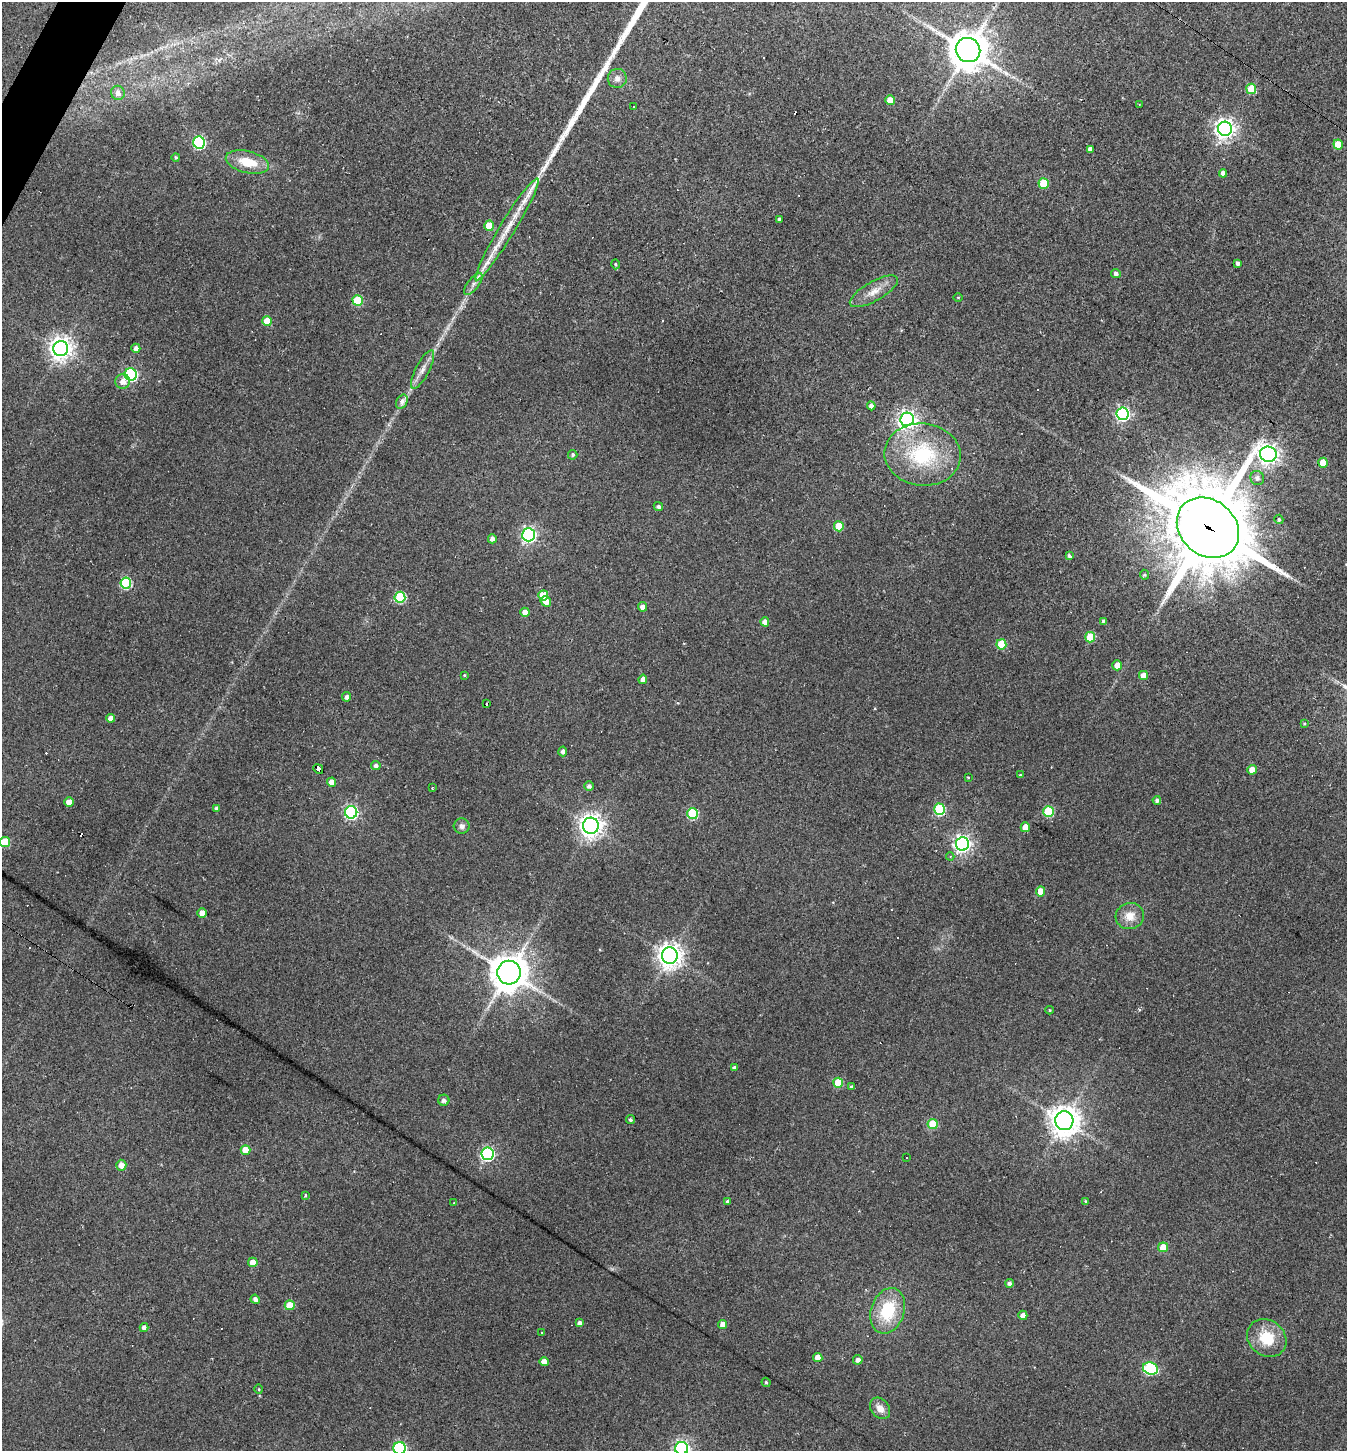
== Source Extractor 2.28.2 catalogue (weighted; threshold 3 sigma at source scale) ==
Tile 11 of 4 x 4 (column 3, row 3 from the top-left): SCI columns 2832-4176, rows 1449-2897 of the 5802 x 5794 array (HDU 1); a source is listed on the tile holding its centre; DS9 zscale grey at full resolution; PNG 1349 x 1453 px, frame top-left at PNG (2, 2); each listed source drawn as its Kron ellipse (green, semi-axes under 4 px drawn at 4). Shown black and unused: <1% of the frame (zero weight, under 2 of 3 exposures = <1% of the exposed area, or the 3 px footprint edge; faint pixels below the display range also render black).
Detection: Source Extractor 2.28.2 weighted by HDU 2 'WHT'; one run over the whole footprint, this tile lists its part. Background 0.06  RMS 0.0065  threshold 0.0294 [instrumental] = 3 sigma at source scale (4.5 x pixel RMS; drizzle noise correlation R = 1.50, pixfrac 1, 0.05/0.05 arcsec/px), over >= 5 px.
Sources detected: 152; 19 cosmic-ray / hot-pixel residue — neither listed nor drawn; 3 inside a brighter listed object's ellipse — not listed separately; the other 130 listed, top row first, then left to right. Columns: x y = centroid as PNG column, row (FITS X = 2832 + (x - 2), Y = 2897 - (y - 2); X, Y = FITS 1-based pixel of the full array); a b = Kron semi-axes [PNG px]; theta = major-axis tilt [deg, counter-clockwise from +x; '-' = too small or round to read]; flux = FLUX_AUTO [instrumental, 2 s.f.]
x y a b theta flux
968 50 12 12 - 1600
617 78 9 9 - 3.8
1251 89 5 5 - 20
118 93 7 6 - 4.1
890 100 5 4 - 8.8
1139 104 3 2 - 0.81
634 107 3 3 - 1.3
1225 129 7 7 - 360
199 143 6 6 - 83
1338 144 5 5 - 15
1090 149 4 4 - 2.9
176 157 4 4 - 0.87
247 162 22 10 -14 16
1223 173 4 4 - 3.5
1044 184 5 5 - 25
779 219 3 3 - 1.5
489 226 5 5 - 14
507 229 59 7 59 20
1238 263 4 3 - 1.7
615 264 5 3 - 0.71
1116 274 5 4 - 2
473 284 13 5 52 3.4
874 291 27 9 29 8.5
958 298 5 3 - 0.5
358 300 5 5 - 30
267 321 5 5 - 13
136 348 4 4 - 2.4
61 349 7 7 - 510
423 369 21 7 63 5.5
131 374 6 6 - 100
123 381 7 7 - 4.9
402 402 7 5 63 3.7
871 406 4 4 - 2.9
1123 414 6 6 - 150
907 419 7 6 - 320
1268 454 8 7 - 400
573 455 5 4 - 1.2
923 455 38 31 -6 57
1323 463 5 5 - 13
1257 478 7 6 - 2.3
658 507 5 4 - 1.7
1279 519 4 4 - 1.1
839 526 5 5 - 17
1208 528 33 27 -41 7200
529 535 6 6 - 170
492 539 4 4 - 2.5
1069 556 4 3 - 1.5
1144 575 5 4 - 1
126 583 5 5 - 54
543 595 5 5 - 18
400 597 5 5 - 44
546 601 5 5 - 4.5
643 607 5 4 - 3.4
525 612 4 4 - 5.1
1103 621 4 4 - 0.98
765 622 4 4 - 4.4
1090 637 5 5 - 25
1001 644 5 5 - 22
1117 665 5 4 - 6.6
464 675 4 3 - 0.6
1143 675 4 4 - 6
643 679 5 4 - 3.3
346 697 5 4 - 2.2
486 704 3 3 - 1.6
110 718 4 4 - 4.3
1304 723 3 3 - 0.63
563 751 5 4 - 2.2
376 766 4 4 - 2.2
318 769 5 4 - 62
1252 770 5 4 - 7.7
1020 775 4 3 - 0.44
968 777 3 2 - 0.48
331 782 4 4 - 5.6
589 786 5 5 - 2
432 788 3 2 - 0.63
1157 800 4 4 - 1.7
69 802 4 4 - 6.4
217 808 4 3 - 1.9
940 809 6 5 - 50
351 812 6 6 - 130
1049 812 5 5 - 40
692 814 5 5 - 48
462 826 8 7 - 2.6
591 826 8 8 - 470
1025 827 5 5 - 11
5 842 5 5 - 25
962 844 7 6 - 260
950 856 4 4 - 1.2
1041 891 5 4 - 10
202 913 4 4 - 5.9
1130 916 14 13 - 8.5
670 956 8 8 - 570
509 973 12 12 - 1400
1050 1010 4 4 - 0.75
734 1068 4 3 - 1.9
838 1083 5 5 - 21
851 1087 4 4 - 0.95
444 1100 5 5 - 1.9
630 1119 4 4 - 1.3
1064 1121 9 9 - 870
933 1124 5 5 - 26
245 1150 5 4 - 8.6
487 1154 6 6 - 130
906 1157 3 2 - 0.76
121 1165 5 5 - 5
305 1195 4 2 - 0.77
1086 1201 4 3 - 0.7
727 1202 4 3 - 1.3
454 1203 3 3 - 0.52
1163 1247 5 5 - 9.6
253 1262 5 4 - 7.4
1009 1283 4 4 - 2.1
255 1299 4 4 - 2.5
290 1305 5 5 - 16
888 1311 23 16 71 29
1023 1315 4 4 - 3.7
580 1323 4 4 - 2.4
723 1324 4 4 - 4.5
144 1327 4 4 - 3.2
541 1333 3 2 - 0.66
1267 1338 21 17 -37 21
818 1358 4 4 - 6.9
858 1360 5 5 - 2.5
544 1362 4 4 - 5
1150 1368 7 6 - 77
766 1382 5 3 - 0.92
259 1389 4 3 - 0.57
880 1408 11 9 -51 5.6
400 1448 6 6 - 92
682 1448 6 6 - 200
Overlapping masked pixels (flux is a lower limit): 2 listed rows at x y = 1208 528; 318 769
Isophote crosses this tile's border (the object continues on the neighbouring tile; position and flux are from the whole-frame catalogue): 3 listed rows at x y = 5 842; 400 1448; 682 1448